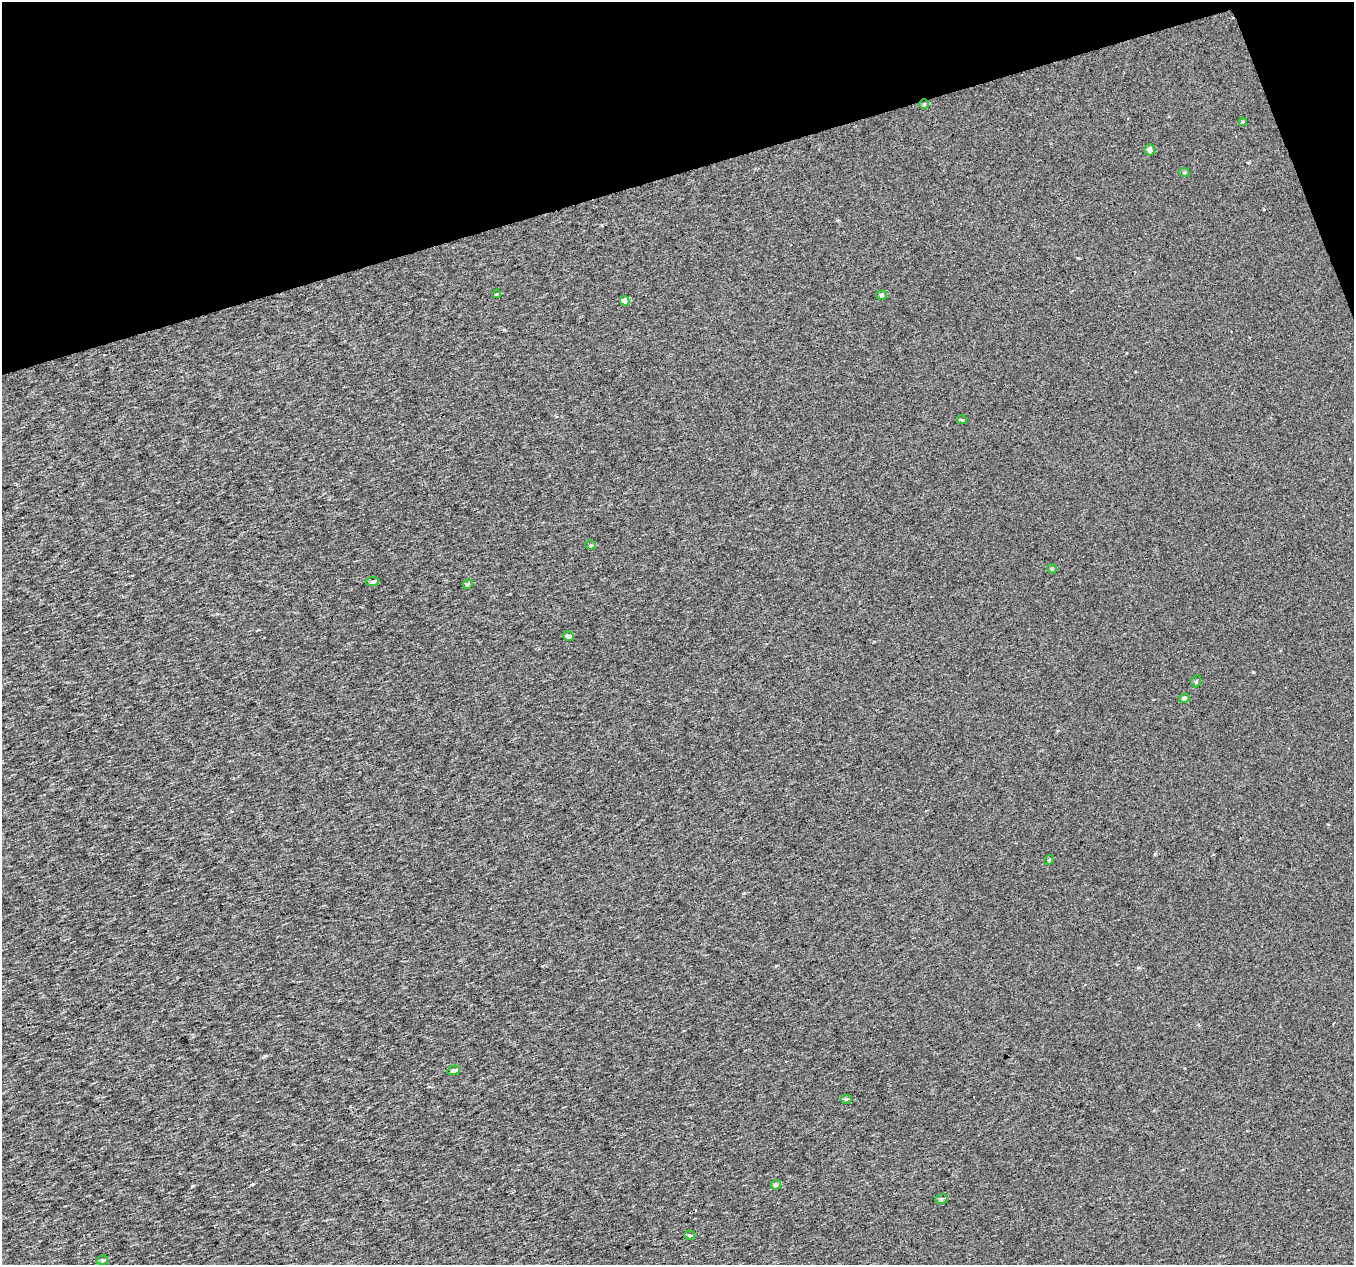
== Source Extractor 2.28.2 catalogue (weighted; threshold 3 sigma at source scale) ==
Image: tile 3 of 4 x 4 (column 3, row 1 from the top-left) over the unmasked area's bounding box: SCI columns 2703-4054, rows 3853-5115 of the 5405 x 5232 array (HDU 1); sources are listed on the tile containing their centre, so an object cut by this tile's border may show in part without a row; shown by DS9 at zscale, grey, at full resolution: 1 PNG px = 1 image px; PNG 1356 x 1267 px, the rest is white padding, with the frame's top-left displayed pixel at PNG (2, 2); every listed detection drawn as its Kron ellipse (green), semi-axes under 4 PNG px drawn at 4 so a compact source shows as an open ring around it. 15% of this frame is shown black and not used: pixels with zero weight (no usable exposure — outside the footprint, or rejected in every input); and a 3 px margin inside the footprint's outer edge (the drizzle kernel's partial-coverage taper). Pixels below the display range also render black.
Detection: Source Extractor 2.28.2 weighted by HDU 2 'WHT'; one run over the whole footprint, this tile lists its part. Background 0.00189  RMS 0.019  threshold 0.0866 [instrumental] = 3 sigma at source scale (4.5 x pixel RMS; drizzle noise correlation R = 1.50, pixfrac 1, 0.0396/0.0396 arcsec/px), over >= 5 px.
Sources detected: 25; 3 cosmic-ray / hot-pixel residue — neither listed nor drawn; the other 22 listed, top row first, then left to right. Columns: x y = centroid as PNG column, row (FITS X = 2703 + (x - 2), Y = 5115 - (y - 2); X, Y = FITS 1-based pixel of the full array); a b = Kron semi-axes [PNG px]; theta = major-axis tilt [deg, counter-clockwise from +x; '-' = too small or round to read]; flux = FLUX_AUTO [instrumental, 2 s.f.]
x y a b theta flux
924 104 5 4 - 2.8
1243 122 4 4 - 2
1149 150 5 5 - 7.5
1184 172 5 3 - 2
497 294 4 3 - 2.1
882 295 5 4 - 4.1
625 301 5 4 - 18
962 420 5 4 - 2.7
591 545 5 4 - 2.6
1052 569 5 4 - 1.9
372 582 7 4 6 3
468 584 5 4 - 2.7
568 636 5 4 - 6.5
1196 681 6 5 - 2.7
1184 698 5 4 - 5
1049 860 5 4 - 1.9
454 1070 6 4 19 7.6
846 1099 5 4 - 2.5
776 1185 5 5 - 4.9
941 1199 6 5 - 3.9
689 1235 5 4 - 2.6
102 1260 6 4 18 2.7
Overlapping masked pixels (flux is a lower limit): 1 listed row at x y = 924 104